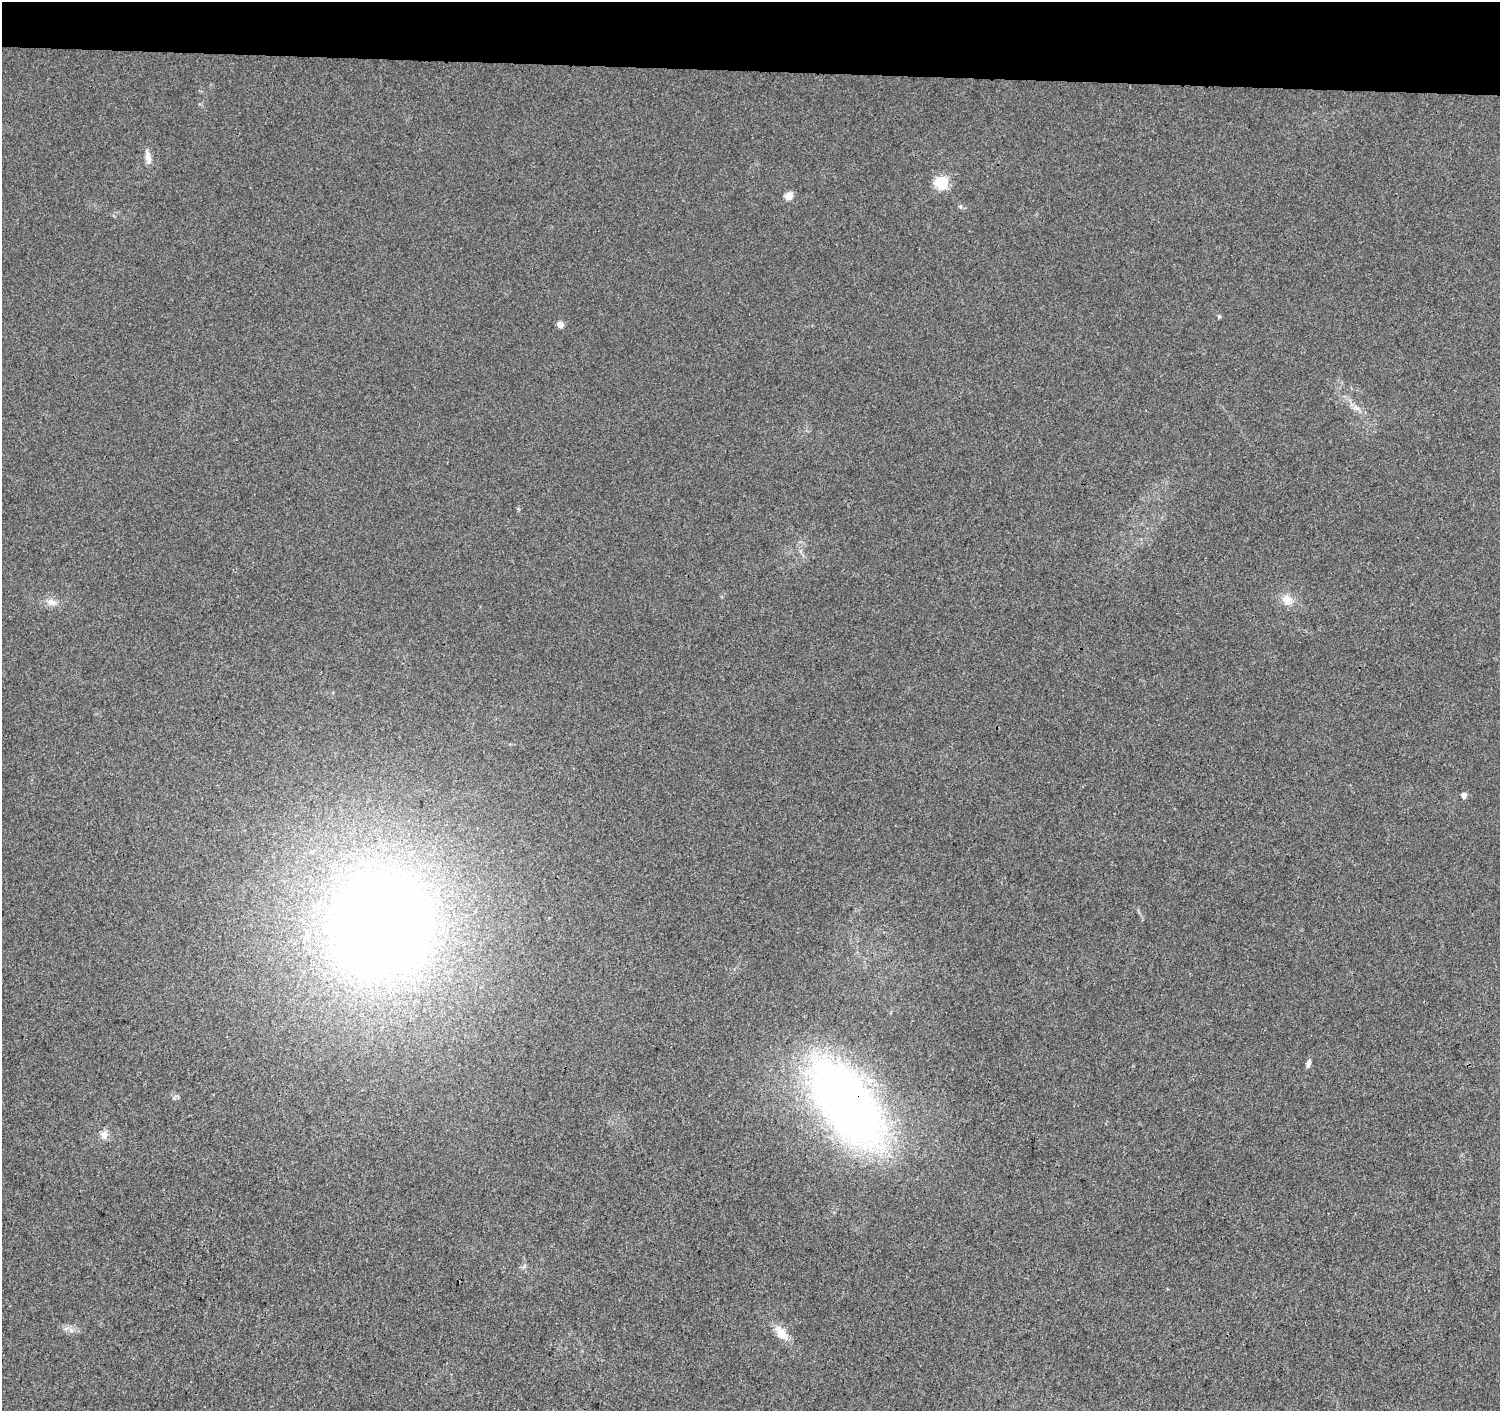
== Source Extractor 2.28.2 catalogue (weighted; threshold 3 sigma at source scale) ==
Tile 2 of 3 x 3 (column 2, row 1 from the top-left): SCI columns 1510-3007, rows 3105-4513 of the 4505 x 4741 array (HDU 1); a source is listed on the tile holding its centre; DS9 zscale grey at full resolution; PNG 1502 x 1413 px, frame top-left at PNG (2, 2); no overlay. Shown black and unused: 5% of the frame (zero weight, under 3 of 4 exposures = <1% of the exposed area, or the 3 px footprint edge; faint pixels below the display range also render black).
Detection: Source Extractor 2.28.2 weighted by HDU 2 'WHT'; one run over the whole footprint, this tile lists its part. Background 0.00355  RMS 0.0037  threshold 0.0167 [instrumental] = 3 sigma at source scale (4.5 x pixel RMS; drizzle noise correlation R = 1.50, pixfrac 1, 0.0396/0.0396 arcsec/px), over >= 5 px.
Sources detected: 14; all 14 listed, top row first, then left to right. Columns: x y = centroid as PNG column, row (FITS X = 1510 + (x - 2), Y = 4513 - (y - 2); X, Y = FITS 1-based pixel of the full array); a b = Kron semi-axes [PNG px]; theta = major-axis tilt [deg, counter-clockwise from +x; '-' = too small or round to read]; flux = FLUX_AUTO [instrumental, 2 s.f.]
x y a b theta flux
148 157 17 7 -84 2.6
941 183 6 6 - 53
789 196 9 7 48 3
1219 316 5 4 - 0.47
560 324 5 4 - 5.1
1356 408 10 5 -27 1.6
1287 600 14 12 -54 4.1
51 602 13 8 -15 2.7
1464 795 7 6 - 1.3
381 925 72 69 -34 570
1308 1064 10 5 74 1.2
847 1104 86 42 -54 280
104 1134 11 9 -77 2.3
781 1333 22 11 -51 5.1
Overlapping masked pixels (flux is a lower limit): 1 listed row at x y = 847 1104
Unlisted compact peaks at least as high as the median listed source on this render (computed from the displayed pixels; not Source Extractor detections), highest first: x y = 71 1330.